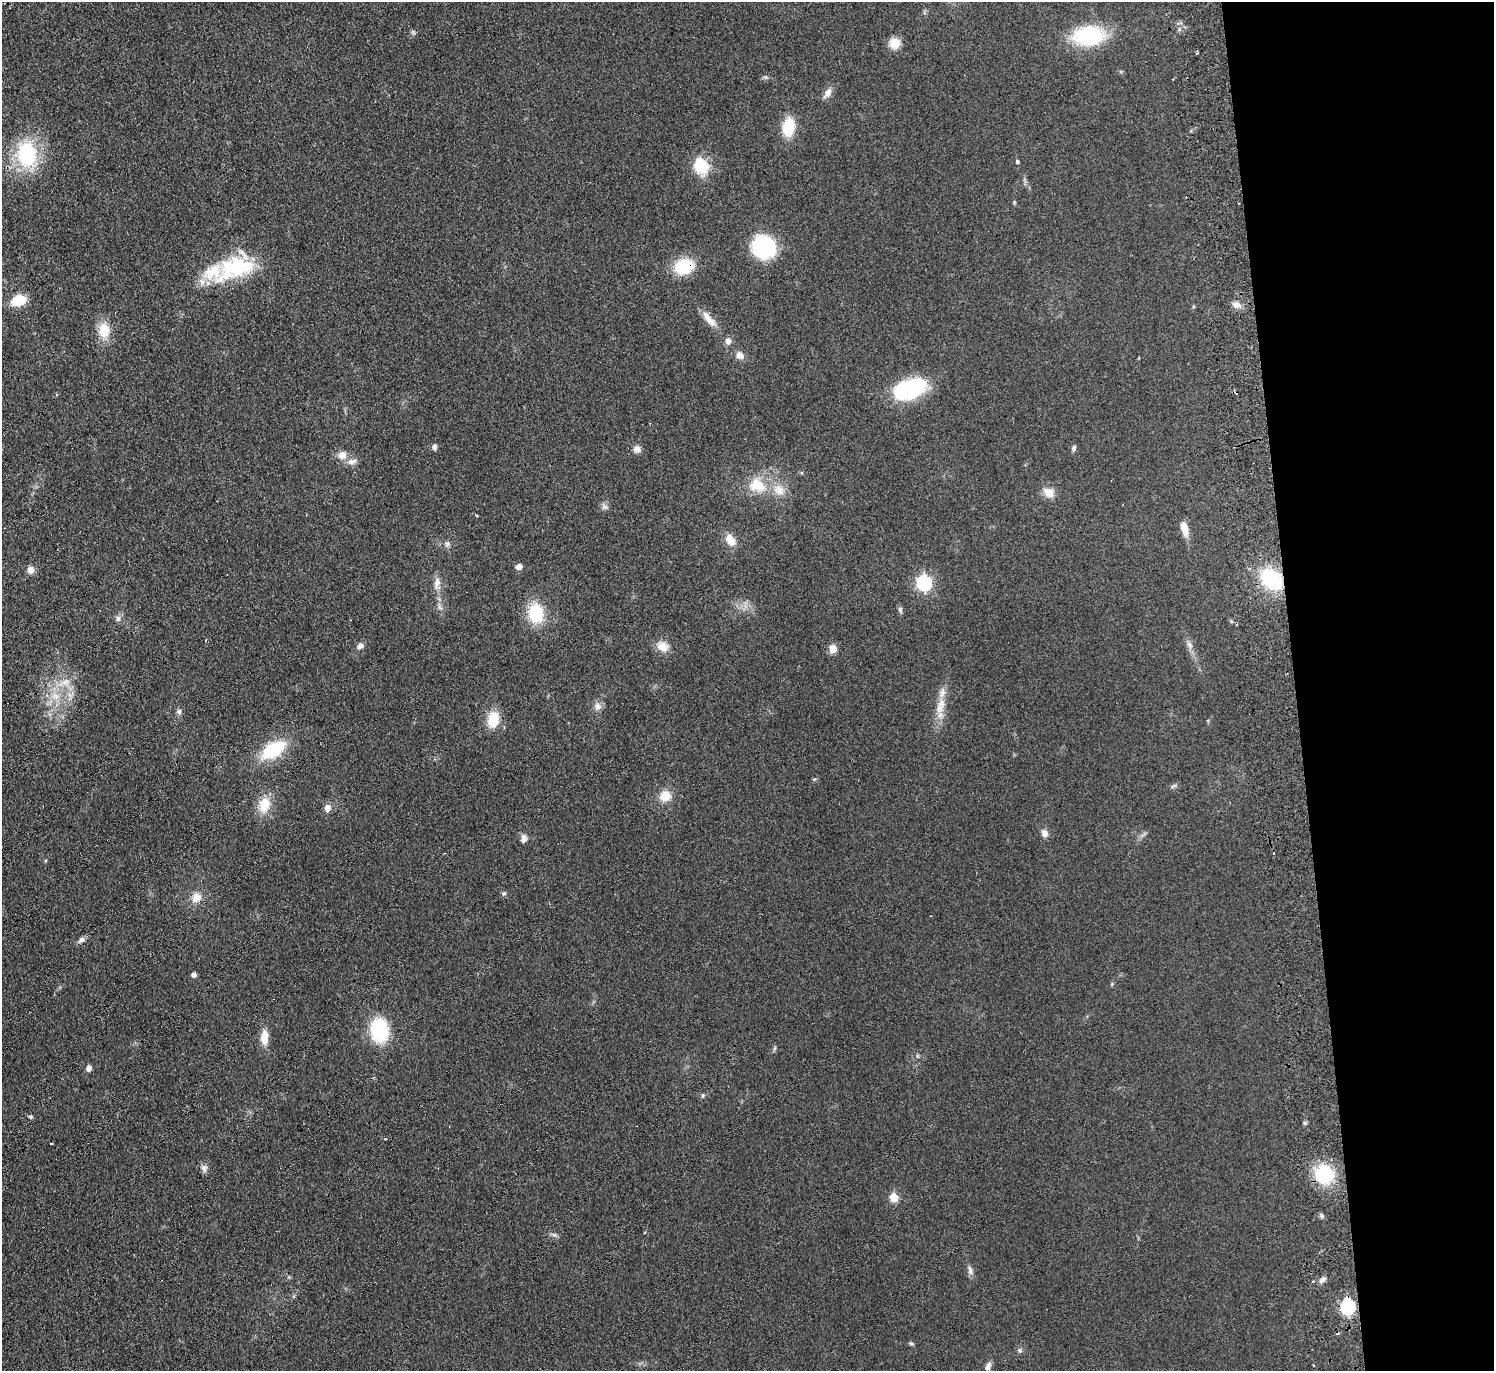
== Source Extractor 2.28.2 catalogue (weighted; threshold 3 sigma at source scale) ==
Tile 6 of 3 x 3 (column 3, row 2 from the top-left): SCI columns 3040-4531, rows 1503-2871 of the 4587 x 4463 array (HDU 1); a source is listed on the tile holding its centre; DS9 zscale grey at full resolution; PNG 1496 x 1373 px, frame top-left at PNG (2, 2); no overlay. Shown black and unused: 13% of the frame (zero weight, under 2 of 3 exposures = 3% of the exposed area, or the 3 px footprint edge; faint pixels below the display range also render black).
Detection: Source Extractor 2.28.2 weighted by HDU 2 'WHT'; one run over the whole footprint, this tile lists its part. Background 0.0948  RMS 0.01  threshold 0.0456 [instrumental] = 3 sigma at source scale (4.5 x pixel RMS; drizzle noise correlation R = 1.50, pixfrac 1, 0.05/0.05 arcsec/px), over >= 5 px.
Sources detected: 89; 1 inside a brighter object's white glare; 5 cosmic-ray / hot-pixel residue — not listed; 1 inside a brighter listed object's ellipse — not listed separately; the other 82 listed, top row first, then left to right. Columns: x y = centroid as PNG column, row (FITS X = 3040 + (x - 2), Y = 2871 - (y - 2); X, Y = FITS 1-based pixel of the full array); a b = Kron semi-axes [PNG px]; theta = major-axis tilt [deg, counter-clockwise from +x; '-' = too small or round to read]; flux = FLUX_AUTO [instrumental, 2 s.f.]
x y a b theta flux
1089 36 27 17 2 92
895 43 11 11 - 14
1197 53 5 2 - 1.4
827 93 16 8 59 6.2
789 127 16 10 79 35
27 154 22 17 -82 89
1017 161 4 4 - 1.5
701 166 18 15 -60 31
1014 202 5 4 - 1
764 247 22 20 -47 84
684 266 19 14 16 42
235 267 45 31 25 79
19 300 11 7 18 38
1236 305 13 7 -12 5.6
709 319 26 8 -48 11
104 330 19 15 88 20
728 341 8 7 - 4.8
740 355 11 9 -45 6.1
909 389 33 19 19 86
435 447 7 5 87 2.9
1074 448 8 5 78 2.6
637 449 9 9 - 4.8
342 455 12 11 - 8.2
352 461 13 7 7 5.8
757 485 20 16 -21 27
779 490 17 13 -35 14
1048 492 14 11 -36 11
605 507 8 7 - 3.2
476 515 3 3 - 3
1184 528 18 8 -78 11
730 540 14 10 -59 12
447 544 9 6 80 2.8
519 566 5 4 - 8.7
31 570 8 8 - 6.1
1272 579 20 14 -44 73
437 583 19 8 82 8.2
924 583 7 6 - 210
440 607 9 3 -45 2
900 610 9 5 -73 2.4
536 613 18 14 -84 45
118 619 8 6 75 3.1
1189 645 11 6 -59 4.3
360 646 9 6 31 4.2
663 647 14 11 -31 12
833 649 5 5 - 25
64 683 22 9 22 14
942 692 15 8 80 7.9
56 696 9 7 -74 7
598 706 11 8 -88 5.2
939 709 13 11 87 9.8
179 712 7 7 - 2.8
493 719 15 11 83 27
273 750 22 12 32 62
1173 786 8 4 36 1.8
665 796 13 11 22 15
264 805 20 14 81 21
328 808 9 7 68 6.3
1044 833 9 7 -60 5.3
523 839 11 7 76 4.4
504 893 6 5 - 1.9
196 898 13 11 46 11
81 940 10 6 42 3.6
194 975 5 4 - 4.7
1112 984 5 4 - 1.1
379 1030 19 15 -82 75
264 1037 17 9 88 13
89 1068 6 5 - 5.4
703 1096 6 4 89 1.6
30 1117 5 5 - 1.6
51 1144 3 3 - 1.7
204 1168 11 7 90 4.2
1324 1174 18 17 - 55
894 1197 5 5 - 34
554 1235 7 4 -2 2.1
970 1270 14 6 -79 3.9
1322 1280 9 6 40 3.6
1313 1282 3 3 - 1.3
1348 1307 7 6 - 200
911 1343 7 4 -2 1.4
1020 1350 6 5 - 2
1313 1365 3 2 - 1.7
988 1366 11 6 70 4.8
Overlapping masked pixels (flux is a lower limit): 2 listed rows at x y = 684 266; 1348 1307
Unlisted compact peaks at least as high as the median listed source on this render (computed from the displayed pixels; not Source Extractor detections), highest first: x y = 1305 1123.